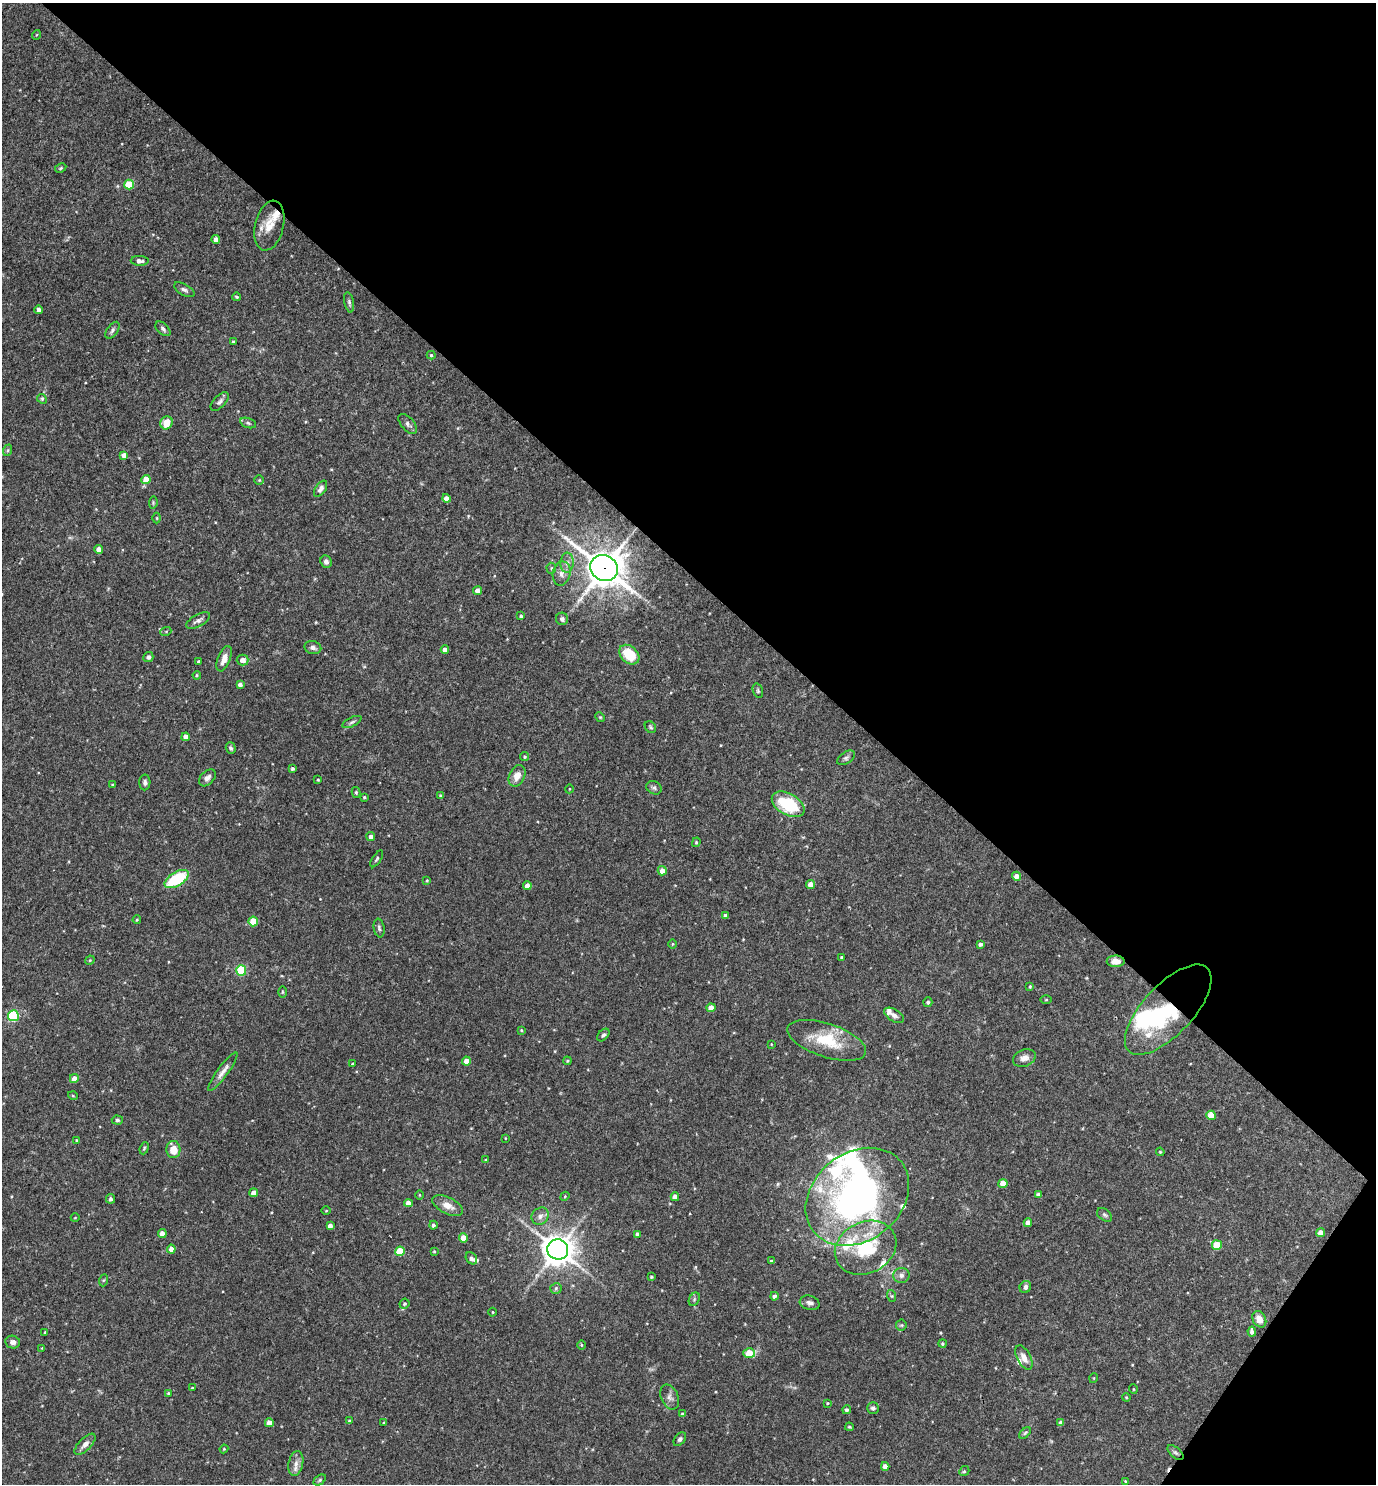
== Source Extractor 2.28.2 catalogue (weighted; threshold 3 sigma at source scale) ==
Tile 8 of 4 x 4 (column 4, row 2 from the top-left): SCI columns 4272-5645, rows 2967-4448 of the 5936 x 5931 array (HDU 1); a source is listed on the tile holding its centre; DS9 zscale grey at full resolution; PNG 1378 x 1486 px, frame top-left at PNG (2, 3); each listed source drawn as its Kron ellipse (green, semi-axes under 4 px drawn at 4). Shown black and unused: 40% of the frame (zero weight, under 3 of 4 exposures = <1% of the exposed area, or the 3 px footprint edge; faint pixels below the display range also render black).
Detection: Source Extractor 2.28.2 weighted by HDU 2 'WHT'; one run over the whole footprint, this tile lists its part. Background 0.0682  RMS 0.0034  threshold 0.0154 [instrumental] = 3 sigma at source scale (4.5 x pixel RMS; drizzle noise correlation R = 1.50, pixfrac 1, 0.05/0.05 arcsec/px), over >= 5 px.
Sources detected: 203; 3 inside a brighter object's white glare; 1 cosmic-ray / hot-pixel residue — neither listed nor drawn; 11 inside a brighter listed object's ellipse — not listed separately; the other 188 listed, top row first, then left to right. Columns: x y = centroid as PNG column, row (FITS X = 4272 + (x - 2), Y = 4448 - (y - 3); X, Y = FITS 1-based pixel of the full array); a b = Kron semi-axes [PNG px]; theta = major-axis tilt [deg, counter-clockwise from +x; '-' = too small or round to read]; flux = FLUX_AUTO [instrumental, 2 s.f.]
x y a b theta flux
36 35 5 3 - 0.29
61 168 6 4 29 0.45
129 184 5 5 - 11
269 226 25 14 76 5.7
216 240 4 4 - 1.7
140 261 9 5 -2 1.6
184 290 11 5 -30 1.1
237 297 4 3 - 0.41
349 302 10 5 -78 0.78
39 310 4 4 - 1.5
163 329 9 5 -43 0.9
112 330 9 5 55 0.97
233 342 3 3 - 0.44
431 355 4 4 - 0.43
42 399 5 4 - 0.52
220 401 11 6 45 1
166 423 7 6 - 4.7
248 423 8 5 -18 0.67
408 424 12 6 -49 1.3
8 450 6 4 72 0.46
124 455 4 4 - 2.3
146 479 4 4 - 5.4
259 480 5 4 - 0.39
321 489 9 5 57 1.2
446 498 4 4 - 2.6
153 503 6 4 80 0.41
157 518 5 3 - 0.32
99 549 4 4 - 2.2
326 562 6 5 - 1.1
567 563 10 6 88 1.6
551 568 5 5 - 0.4
604 568 14 12 -34 700
562 573 12 8 79 2.2
477 591 4 4 - 1.8
521 616 3 3 - 0.51
562 619 6 6 - 1.1
198 621 13 6 28 1.3
166 631 5 3 - 0.36
313 647 8 6 -15 1.1
445 650 4 4 - 2.1
629 655 11 8 -42 9.7
148 657 5 5 - 0.86
224 659 13 6 68 2.9
243 660 6 5 - 2.1
199 662 4 3 - 0.99
197 675 4 3 - 0.42
240 685 4 4 - 1.3
758 691 7 5 -72 0.61
600 717 5 4 - 0.37
352 722 10 4 26 0.8
650 727 6 5 - 0.56
186 737 4 4 - 2.6
231 748 6 5 - 0.8
525 757 5 4 - 0.45
846 758 10 5 33 0.87
293 768 3 3 - 0.52
517 776 11 7 66 3.3
207 778 10 6 45 1.4
318 780 3 3 - 0.33
145 782 8 5 88 0.94
113 785 3 3 - 0.34
654 788 8 6 -26 0.82
569 789 4 3 - 0.24
356 792 5 4 - 0.44
440 795 4 4 - 0.3
364 797 3 3 - 0.35
788 804 18 10 -29 16
371 836 4 4 - 1.2
696 842 5 4 - 0.38
377 859 9 4 57 0.58
662 871 4 4 - 3
1017 876 4 4 - 1.9
177 879 13 7 31 17
427 880 4 3 - 0.31
811 885 4 4 - 3.1
527 886 4 4 - 2.7
725 915 4 3 - 0.98
137 920 4 3 - 0.38
253 921 5 5 - 10
379 928 9 5 -80 0.77
673 944 4 3 - 0.32
980 944 4 3 - 0.75
841 957 3 3 - 0.47
90 960 5 4 - 0.33
1116 961 9 5 -1 2.6
241 970 5 5 - 19
1030 987 4 3 - 0.37
282 992 5 3 - 0.36
1046 1000 5 3 - 0.31
928 1002 5 4 - 0.62
711 1008 4 4 - 2.9
1168 1010 57 25 47 37
894 1015 11 6 -31 1.3
13 1016 5 5 - 29
521 1030 4 3 - 0.33
603 1035 7 4 47 0.8
827 1040 41 16 -18 14
771 1044 4 2 - 0.2
1024 1058 12 8 22 2
466 1061 4 4 - 2.9
567 1061 4 3 - 0.31
353 1064 3 3 - 0.41
223 1072 23 5 54 2.2
74 1078 4 4 - 2.6
73 1096 5 3 - 0.28
1211 1115 5 4 - 6.2
117 1120 6 4 -2 0.58
505 1138 4 2 - 0.22
77 1141 4 3 - 0.67
144 1148 6 4 69 0.44
173 1150 8 7 - 4.9
1160 1152 4 3 - 0.34
486 1160 4 3 - 0.39
1003 1183 4 4 - 3.7
254 1193 4 4 - 2.6
1038 1194 4 3 - 0.9
420 1195 5 3 - 0.29
565 1196 5 3 - 0.3
675 1197 4 4 - 2.5
857 1197 56 44 39 120
110 1199 5 4 - 0.79
408 1203 4 4 - 2.2
448 1205 16 8 -27 3.3
326 1211 4 3 - 0.27
1104 1215 8 5 -40 0.76
540 1216 9 8 - 1.5
75 1218 4 3 - 0.23
1028 1223 4 4 - 2.6
433 1225 4 4 - 0.87
330 1226 4 4 - 1.5
162 1233 4 4 - 2.5
1320 1233 4 4 - 2.3
637 1234 4 4 - 1.2
463 1238 4 4 - 5.4
1217 1245 5 5 - 7.8
866 1248 32 25 27 20
171 1249 4 4 - 2.1
558 1249 10 10 - 440
400 1251 5 4 - 11
434 1251 3 3 - 0.35
471 1258 6 5 - 0.95
771 1261 3 3 - 0.38
901 1275 8 7 - 1.2
651 1277 3 3 - 0.43
104 1280 6 4 70 0.42
1025 1287 6 5 - 1
556 1288 5 5 - 0.57
774 1296 4 4 - 0.95
892 1296 6 4 -70 0.42
694 1299 7 5 61 0.65
810 1303 10 7 -16 1.3
404 1304 5 4 - 0.61
493 1312 4 3 - 0.24
1259 1319 8 6 -62 3.1
901 1325 5 5 - 0.48
45 1332 3 3 - 0.31
1252 1332 5 4 - 1.1
13 1342 7 6 - 1.3
943 1344 4 4 - 0.41
581 1345 5 3 - 0.3
42 1348 3 3 - 0.25
749 1353 6 5 - 7.1
1024 1358 13 7 -62 2.4
1094 1378 5 3 - 0.27
192 1388 3 3 - 0.35
1133 1389 5 3 - 0.25
168 1393 4 3 - 0.37
670 1397 13 8 -67 1.6
1126 1397 4 3 - 0.3
827 1403 4 3 - 0.31
873 1408 6 5 - 0.93
847 1410 4 4 - 0.68
682 1414 4 4 - 0.42
349 1421 4 3 - 0.45
269 1423 4 4 - 2.5
384 1423 3 3 - 0.35
1061 1423 4 4 - 1.4
849 1427 4 3 - 0.36
1025 1433 7 4 45 0.53
680 1439 8 5 51 0.83
85 1444 13 6 45 1.9
224 1449 4 4 - 0.34
1175 1453 9 5 -41 0.83
296 1464 12 7 78 2
885 1466 4 4 - 1.8
964 1471 5 4 - 0.5
320 1480 7 4 37 0.54
1125 1481 4 3 - 0.25
Overlapping masked pixels (flux is a lower limit): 5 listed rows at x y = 604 568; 788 804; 177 879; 1116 961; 1168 1010